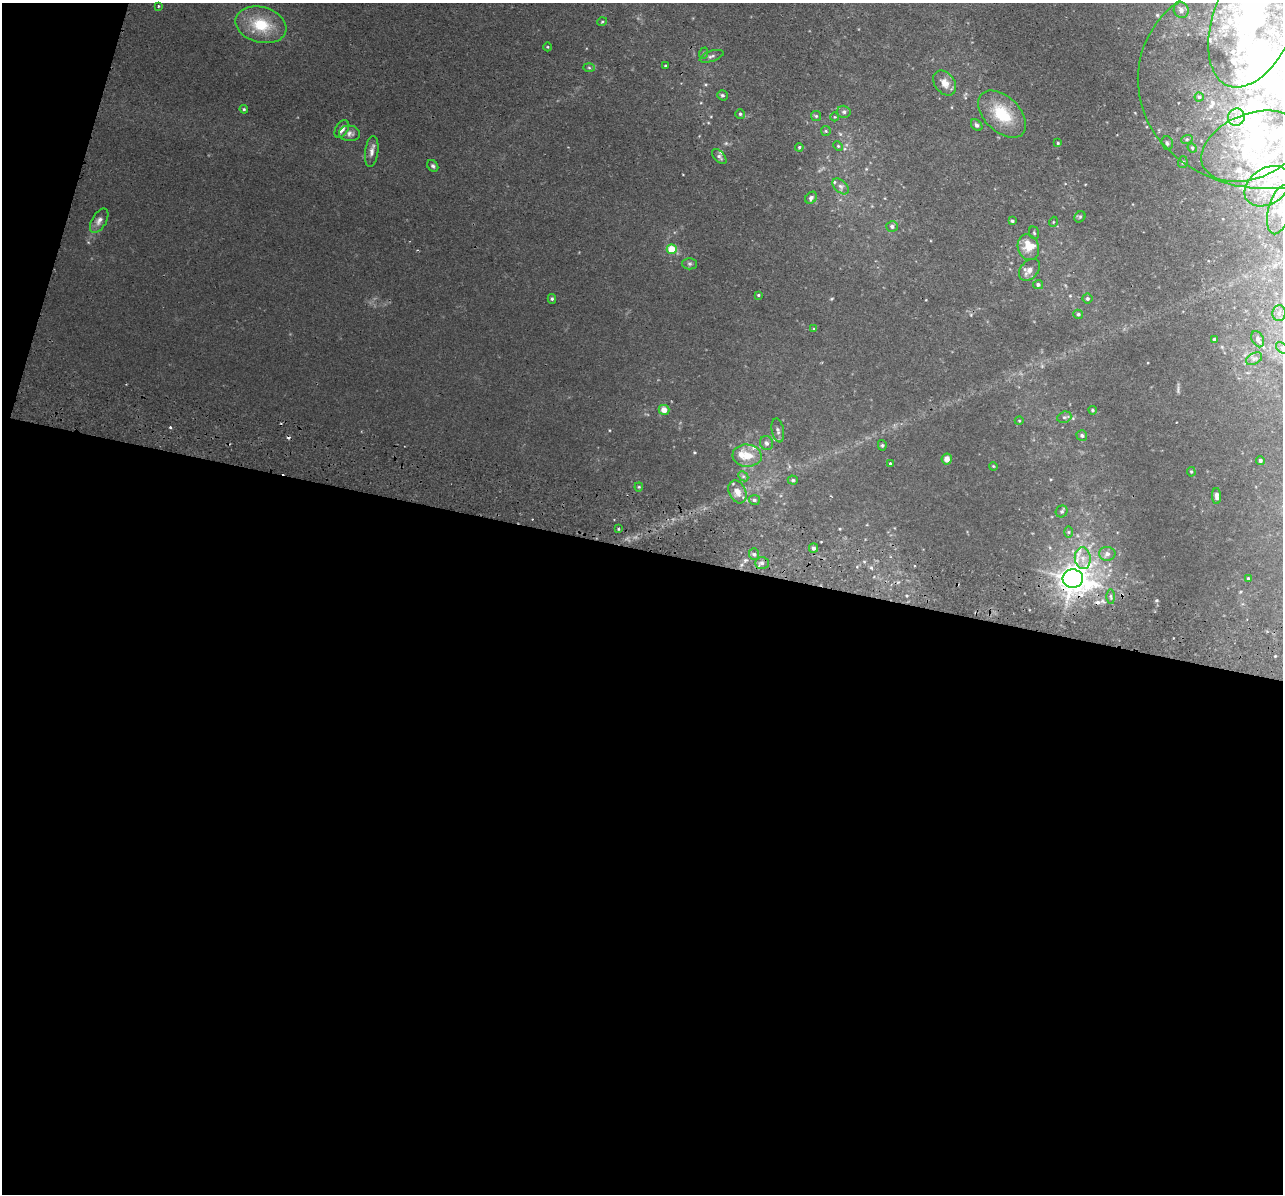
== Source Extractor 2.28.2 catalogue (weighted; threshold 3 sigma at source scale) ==
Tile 13 of 4 x 4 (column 1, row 4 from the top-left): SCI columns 18-1298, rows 308-1499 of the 5159 x 5259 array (HDU 1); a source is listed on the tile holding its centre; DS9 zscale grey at full resolution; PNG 1285 x 1196 px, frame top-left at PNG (2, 3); each listed source drawn as its Kron ellipse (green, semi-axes under 4 px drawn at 4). Shown black and unused: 56% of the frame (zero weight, under 2 of 3 exposures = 3% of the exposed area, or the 3 px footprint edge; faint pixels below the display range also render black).
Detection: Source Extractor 2.28.2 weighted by HDU 2 'WHT'; one run over the whole footprint, this tile lists its part. Background 0.0203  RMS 0.0052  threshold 0.0234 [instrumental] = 3 sigma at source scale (4.5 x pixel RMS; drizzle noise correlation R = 1.50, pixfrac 1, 0.05/0.05 arcsec/px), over >= 5 px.
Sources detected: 127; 1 too faint to see at this stretch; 7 inside a brighter object's white glare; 4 cosmic-ray / hot-pixel residue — neither listed nor drawn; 23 inside a brighter listed object's ellipse — not listed separately; the other 92 listed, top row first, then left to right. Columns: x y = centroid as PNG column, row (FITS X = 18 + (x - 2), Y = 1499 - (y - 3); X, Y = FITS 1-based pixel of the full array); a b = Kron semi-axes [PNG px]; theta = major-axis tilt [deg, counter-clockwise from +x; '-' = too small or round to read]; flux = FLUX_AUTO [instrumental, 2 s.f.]
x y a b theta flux
158 6 3 2 - 0.5
1181 10 8 7 - 2.3
1254 19 72 40 68 170
602 22 5 3 - 0.46
261 25 26 18 -15 18
548 47 4 3 - 0.43
704 53 6 3 71 0.58
712 56 12 5 18 1.7
665 66 3 3 - 0.46
589 68 6 4 -2 0.71
1267 80 129 109 -1 290
945 83 14 10 -53 5
722 95 5 5 - 0.95
1199 97 4 4 - 0.63
244 109 4 4 - 0.61
844 112 6 6 - 1.2
740 114 5 5 - 0.82
1002 114 29 17 -44 19
816 116 5 5 - 0.73
835 117 4 3 - 0.43
1236 117 9 8 - 3.4
977 125 7 5 -49 1.1
342 129 10 6 60 2.4
826 131 5 5 - 0.65
349 133 10 8 -3 2.1
1187 139 6 3 19 0.75
1058 143 3 3 - 0.48
1167 143 7 5 -71 1.3
838 146 5 4 - 0.56
1252 146 53 32 21 56
799 147 4 3 - 0.6
1192 148 5 4 - 0.58
372 151 15 6 82 2.6
719 156 9 5 -47 1.3
1183 162 6 5 - 0.79
433 166 6 5 - 1.1
841 186 10 6 -44 1.8
1267 186 25 18 34 18
811 198 6 5 - 1.3
1279 210 25 11 76 11
1080 217 6 5 - 0.75
99 221 13 7 59 2.5
1012 221 4 3 - 0.8
1053 222 5 3 - 0.39
892 226 6 5 - 1.3
1034 233 6 5 - 0.79
1028 247 13 10 -71 6.9
672 249 5 4 - 12
690 264 7 5 -1 0.98
1029 270 12 8 49 3.4
1038 285 5 4 - 1.2
758 295 4 4 - 0.53
552 299 5 4 - 0.74
1087 299 5 5 - 0.89
1279 313 8 6 87 2
1078 314 5 4 - 0.88
814 329 4 3 - 0.63
1214 339 3 3 - 0.74
1258 339 8 5 -63 1.5
1282 348 7 4 -46 1
1254 359 9 5 29 1.5
664 410 5 5 - 4.3
1093 410 4 3 - 0.67
1064 417 7 5 19 1.2
1019 421 4 3 - 0.41
778 430 12 6 -79 1.8
1082 435 5 5 - 1.1
766 443 7 6 - 1.4
882 445 5 4 - 0.76
747 456 14 11 -5 7.9
947 459 5 5 - 3.3
1260 460 4 4 - 0.94
890 463 3 3 - 0.85
993 466 4 3 - 0.43
1191 472 5 4 - 0.63
743 476 6 4 -44 0.76
793 480 5 4 - 0.98
639 487 4 4 - 0.53
737 492 12 8 -63 4.1
1216 496 8 4 -87 2.1
754 500 5 5 - 1
1062 511 6 5 - 0.94
618 529 4 2 - 0.43
1069 532 6 4 90 0.69
813 548 5 4 - 1.5
754 554 6 5 - 1.1
1107 554 8 7 - 2.2
1083 558 11 8 -84 3.9
762 563 7 5 -2 1.5
1073 579 10 9 - 650
1248 579 3 3 - 0.71
1111 596 7 4 -89 0.85
Overlapping masked pixels (flux is a lower limit): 1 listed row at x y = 1073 579
Isophote crosses this tile's border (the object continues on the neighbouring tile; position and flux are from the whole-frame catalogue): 4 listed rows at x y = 1254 19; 1267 80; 1279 210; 1282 348